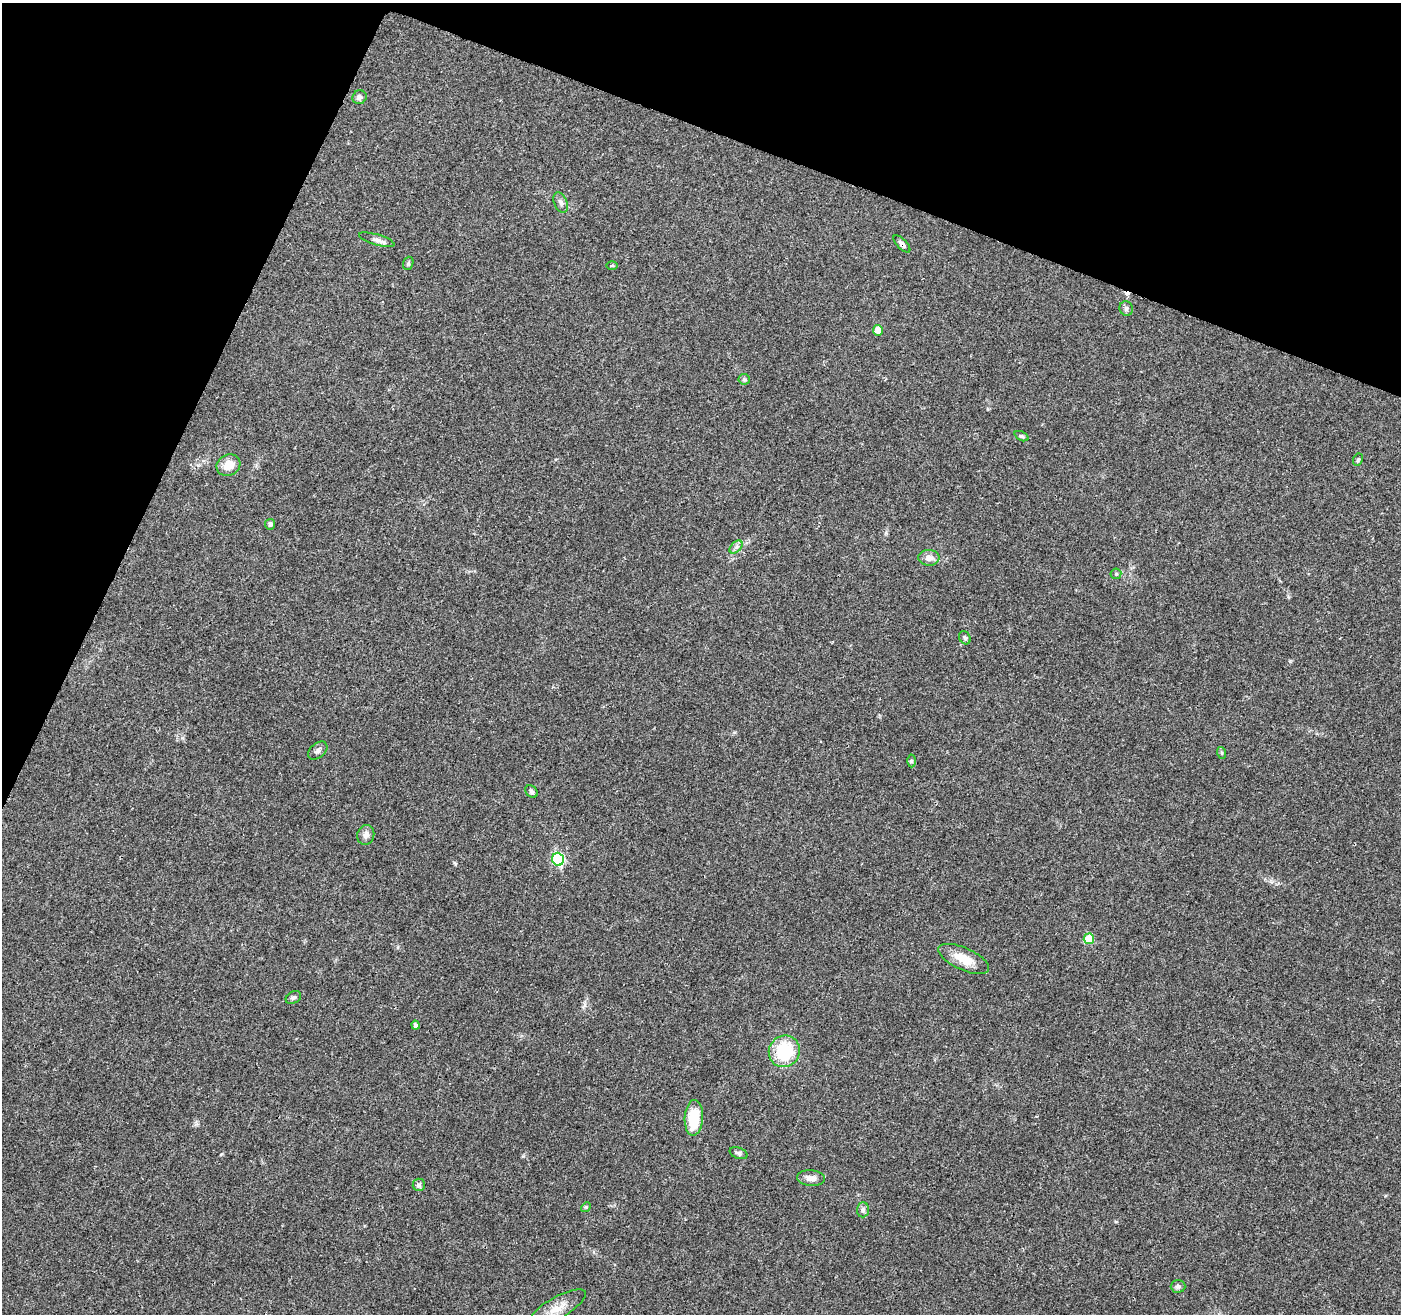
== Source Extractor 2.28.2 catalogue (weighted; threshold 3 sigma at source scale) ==
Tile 2 of 4 x 4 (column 2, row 1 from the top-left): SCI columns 1406-2804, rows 4148-5459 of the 5612 x 5735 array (HDU 1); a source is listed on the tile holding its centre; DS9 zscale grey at full resolution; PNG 1403 x 1316 px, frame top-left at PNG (2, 3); each listed source drawn as its Kron ellipse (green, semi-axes under 4 px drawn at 4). Shown black and unused: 20% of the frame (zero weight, under 3 of 4 exposures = <1% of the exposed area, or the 3 px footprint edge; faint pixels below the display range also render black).
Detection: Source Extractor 2.28.2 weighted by HDU 2 'WHT'; one run over the whole footprint, this tile lists its part. Background 0.0458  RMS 0.0038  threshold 0.017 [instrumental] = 3 sigma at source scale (4.5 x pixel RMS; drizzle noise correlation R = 1.50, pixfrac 1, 0.0396/0.0396 arcsec/px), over >= 5 px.
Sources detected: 37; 1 cosmic-ray / hot-pixel residue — neither listed nor drawn; the other 36 listed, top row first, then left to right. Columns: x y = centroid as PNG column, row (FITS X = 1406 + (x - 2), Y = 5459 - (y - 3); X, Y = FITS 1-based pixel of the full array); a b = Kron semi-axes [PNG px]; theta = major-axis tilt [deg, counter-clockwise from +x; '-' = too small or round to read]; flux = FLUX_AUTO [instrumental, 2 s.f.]
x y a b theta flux
360 97 7 6 - 1.3
561 203 11 6 -65 1.3
377 240 18 5 -16 1.8
902 244 11 5 -45 1.3
408 263 7 5 70 0.55
612 266 5 3 - 0.41
1126 308 7 6 - 0.98
878 330 5 5 - 6
744 379 6 5 - 0.64
1022 436 7 4 -25 0.6
1358 460 6 4 65 0.61
228 465 12 10 28 4.9
270 524 5 5 - 0.95
736 547 8 4 45 0.97
929 558 10 8 -2 2.5
1116 574 5 5 - 0.53
965 638 7 5 -61 0.87
318 750 11 7 42 1.4
1222 753 6 4 -72 0.48
911 761 6 4 89 0.5
531 791 7 5 -45 0.9
366 835 10 8 74 1.9
558 859 6 6 - 42
1089 939 5 5 - 12
964 959 27 11 -24 6.8
293 998 8 6 30 0.91
415 1025 4 4 - 1
784 1051 16 15 - 19
694 1118 18 9 87 12
739 1153 9 5 -20 0.92
811 1178 14 8 -5 2.3
419 1185 6 6 - 0.82
586 1207 5 4 - 0.46
863 1210 7 6 - 0.99
1178 1286 7 6 - 1.1
557 1308 33 10 30 5.8
Overlapping masked pixels (flux is a lower limit): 1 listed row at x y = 902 244